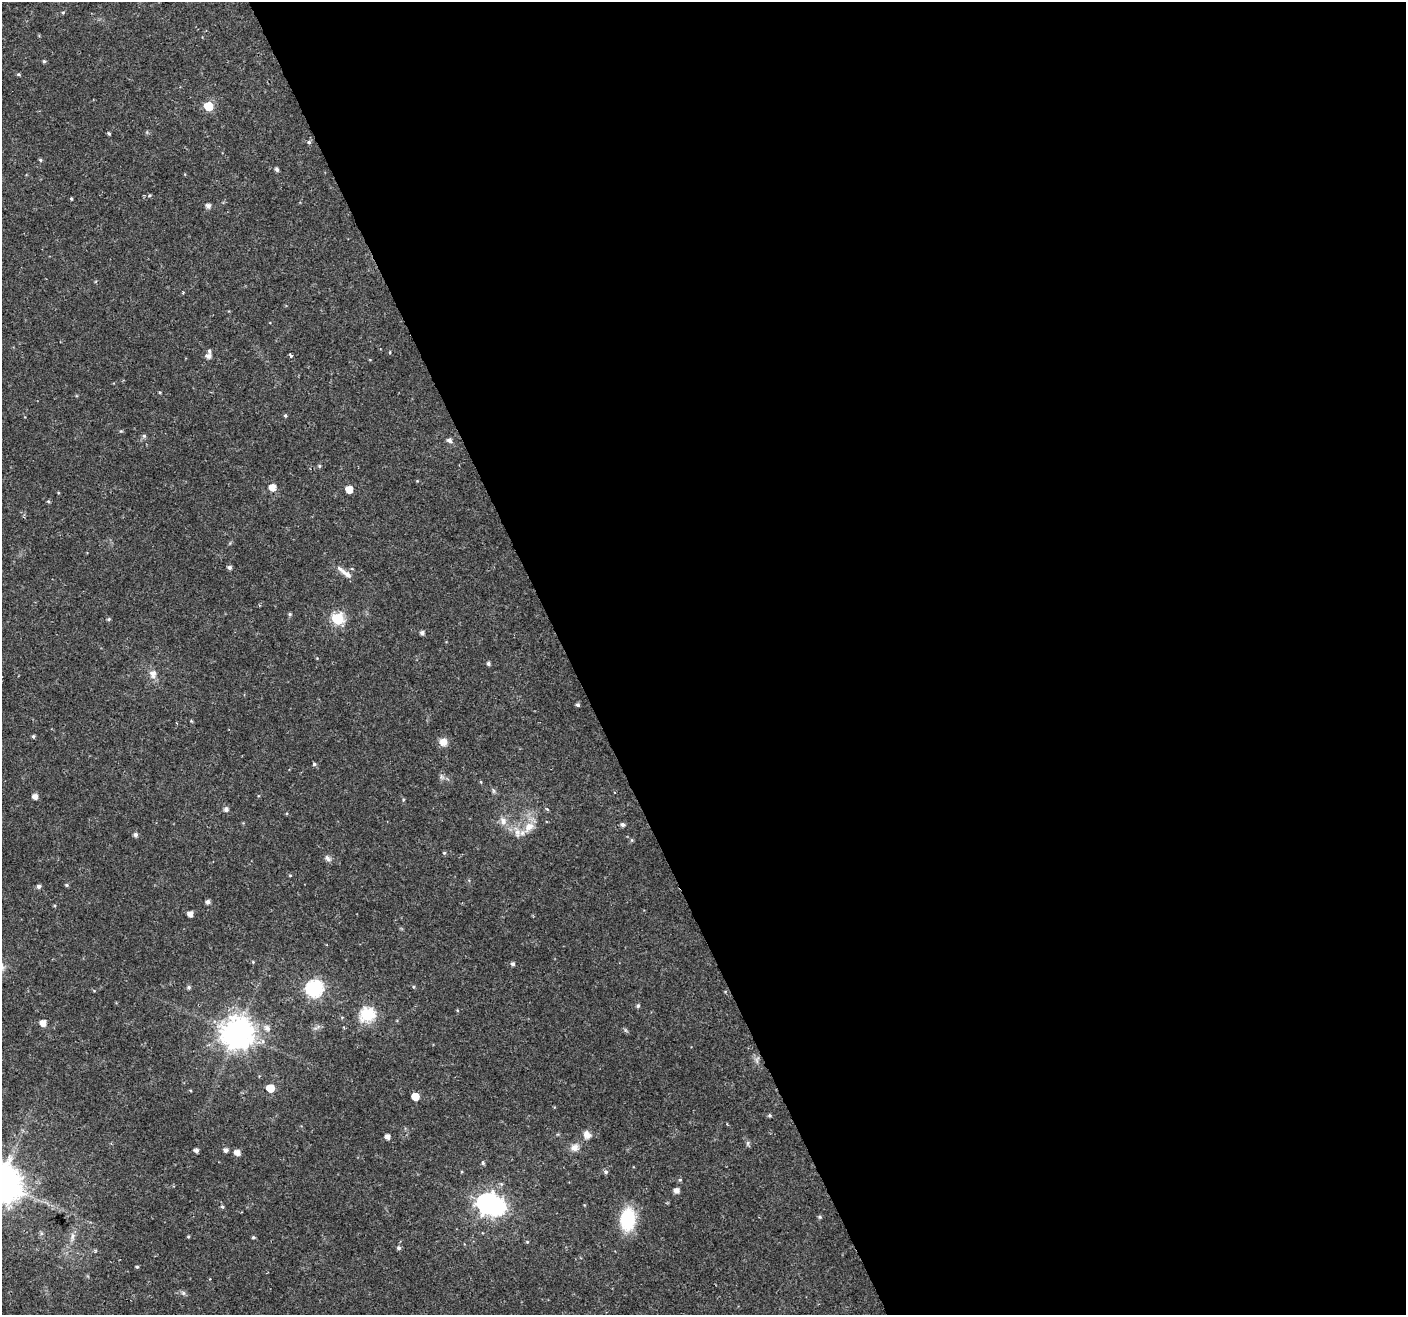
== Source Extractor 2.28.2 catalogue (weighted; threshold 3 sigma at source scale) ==
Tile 8 of 4 x 4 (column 4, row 2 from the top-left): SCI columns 4215-5618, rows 2710-4022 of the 5621 x 5477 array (HDU 1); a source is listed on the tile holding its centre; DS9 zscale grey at full resolution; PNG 1408 x 1317 px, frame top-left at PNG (2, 2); no overlay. Shown black and unused: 60% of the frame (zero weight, under 2 of 3 exposures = <1% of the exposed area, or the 3 px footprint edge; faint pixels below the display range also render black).
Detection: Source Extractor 2.28.2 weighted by HDU 2 'WHT'; one run over the whole footprint, this tile lists its part. Background 0.0197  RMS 0.0029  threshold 0.013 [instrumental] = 3 sigma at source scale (4.5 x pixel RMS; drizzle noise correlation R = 1.50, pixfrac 1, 0.0396/0.0396 arcsec/px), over >= 5 px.
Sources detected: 97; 1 inside a brighter object's white glare — not listed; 3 inside a brighter listed object's ellipse — not listed separately; the other 93 listed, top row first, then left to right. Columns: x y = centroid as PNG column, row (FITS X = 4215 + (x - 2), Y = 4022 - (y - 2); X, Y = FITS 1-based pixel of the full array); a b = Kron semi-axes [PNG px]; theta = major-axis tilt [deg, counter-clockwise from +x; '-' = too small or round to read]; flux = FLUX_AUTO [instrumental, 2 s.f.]
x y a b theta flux
63 12 5 3 - 0.31
44 61 4 4 - 0.41
18 74 5 4 - 0.4
208 106 6 5 - 10
109 133 4 4 - 0.41
309 142 5 5 - 0.59
40 160 5 4 - 0.36
277 169 5 4 - 0.69
149 195 5 4 - 0.39
71 199 4 3 - 0.3
208 206 5 5 - 1.1
183 292 4 3 - 0.25
390 352 5 3 - 0.22
208 356 6 5 - 1.4
291 356 5 4 - 0.47
160 393 4 3 - 0.26
285 416 4 4 - 0.41
144 436 6 6 - 0.51
449 440 5 5 - 1.1
319 466 5 4 - 0.36
272 487 6 5 - 3.2
349 489 5 5 - 4.1
48 501 5 4 - 0.37
229 567 5 4 - 0.8
344 572 26 5 -37 2.1
290 614 5 4 - 0.41
109 619 5 4 - 0.42
338 619 6 6 - 31
422 633 5 4 - 0.89
488 664 5 4 - 0.63
153 674 12 10 81 1.9
578 705 4 4 - 0.61
33 736 4 4 - 0.46
443 742 9 9 - 2.2
314 764 5 5 - 0.46
442 777 9 5 -60 0.82
481 782 5 3 - 0.26
493 791 8 4 -82 0.5
35 796 5 5 - 1.7
403 800 5 3 - 0.3
226 809 6 5 - 0.95
547 809 5 4 - 0.33
503 821 12 8 -70 2
623 825 5 5 - 0.76
529 827 16 11 40 3.4
135 835 5 5 - 0.89
632 840 5 5 - 0.36
444 853 5 4 - 0.37
328 859 9 6 -34 0.97
290 875 5 3 - 0.25
66 885 5 4 - 0.38
39 886 5 5 - 0.87
208 902 4 4 - 1
190 914 5 5 - 1.8
253 962 5 3 - 0.27
513 964 5 4 - 0.77
189 987 6 5 - 0.57
414 987 5 3 - 0.3
314 989 8 7 - 68
638 1006 5 5 - 0.59
457 1010 5 3 - 0.24
367 1014 7 6 - 42
43 1023 5 5 - 2.9
317 1027 11 3 31 0.59
267 1028 8 7 - 1.4
237 1033 10 9 - 520
757 1060 12 5 74 0.88
270 1088 5 5 - 7
415 1097 5 5 - 4.6
770 1115 4 4 - 0.42
587 1135 11 9 -58 1.8
387 1137 5 5 - 1.4
748 1143 8 4 -83 0.55
574 1147 11 10 - 1.9
196 1150 4 4 - 0.94
226 1150 5 5 - 1
237 1152 6 5 - 2
483 1163 5 4 - 0.56
606 1172 6 5 - 0.65
680 1180 5 4 - 0.36
676 1191 5 5 - 1.6
487 1203 8 7 - 140
222 1207 5 5 - 0.48
820 1217 5 5 - 0.44
628 1219 20 13 87 17
41 1233 6 4 -72 0.47
73 1236 13 5 80 1.2
188 1237 5 3 - 0.27
253 1237 5 4 - 0.38
527 1242 4 4 - 0.3
399 1248 5 5 - 0.63
137 1267 4 3 - 0.39
183 1293 7 5 -45 0.63